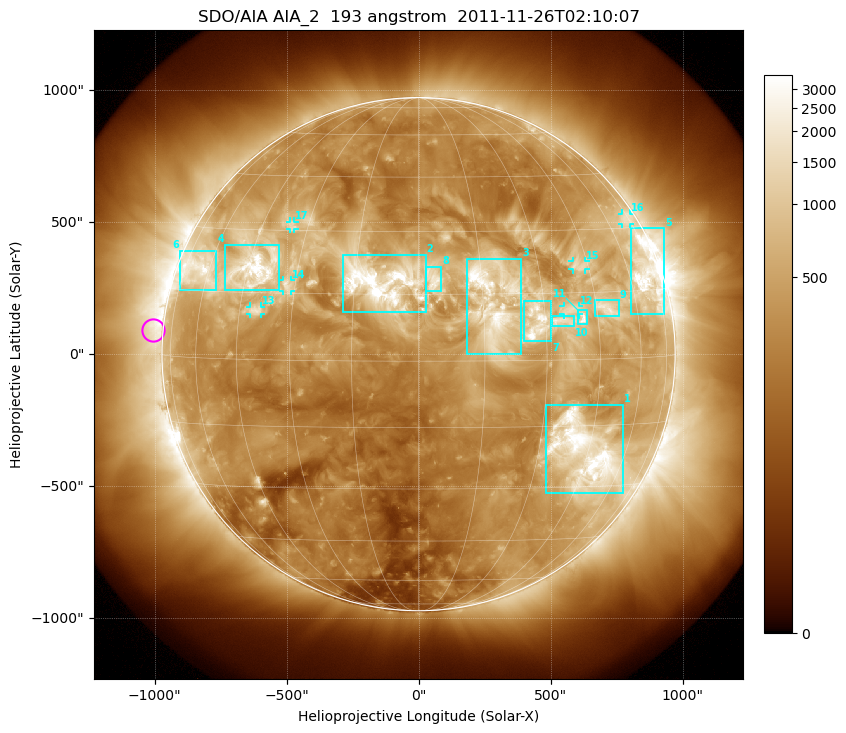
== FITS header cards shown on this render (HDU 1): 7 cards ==
TELESCOP= 'SDO/AIA'
INSTRUME= 'AIA_2'
WAVELNTH=                  193
WAVEUNIT= 'angstrom'
DATE-OBS= '2011-11-26T02:10:07.84'
CTYPE1  = 'HPLN-TAN'
CTYPE2  = 'HPLT-TAN'

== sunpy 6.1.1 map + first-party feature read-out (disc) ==
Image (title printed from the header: SDO/AIA AIA_2  193 angstrom  2011-11-26T02:10:07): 1024 x 1024 px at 2.4 arcsec/px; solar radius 972 arcsec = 405 px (full disc in frame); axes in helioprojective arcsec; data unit not stated in the header (colour bar unlabelled)
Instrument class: DISC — disc imager (sunpy class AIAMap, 193 A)
Bright regions (active regions / flare kernels): reference = the median radial profile (limb darkening/brightening removed); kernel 9 px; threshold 5 sigma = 961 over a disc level ~316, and >= 1.15x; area >= 12 px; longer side >= 10 px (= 24 arcsec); searched inside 0.97 R_sun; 17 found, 17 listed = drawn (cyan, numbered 1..; 6 of them under ~33 arcsec drawn as corner ticks so the feature stays visible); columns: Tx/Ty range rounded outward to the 5 arcsec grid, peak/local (2 s.f.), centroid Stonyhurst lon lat
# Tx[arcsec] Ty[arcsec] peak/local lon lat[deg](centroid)
1 480..775 -525..-190 15 +44 -21
2 -285..30 160..380 14 -9 +18
3 180..390 0..365 8.7 +17 +14
4 -735..-525 240..415 13 -43 +21
5 805..930 150..480 11 +69 +18
6 -905..-765 240..390 9.1 -65 +20
7 400..505 45..205 11 +28 +8
8 25..90 240..330 5.6 +3 +18
9 670..760 145..205 6.4 +48 +11
10 505..590 105..150 6.9 +34 +9
11 605..640 110..165 7.4 +40 +9
12 550..610 150..185 4.7 +37 +11
13 -640..-595 150..180 5.4 -40 +11
14 -515..-485 240..280 5.5 -32 +17
15 580..630 320..355 5.1 +42 +21
16 770..805 495..535 3.7 +72 +32
17 -490..-470 475..505 4.7 -35 +31
Off-limb structures (1.02-1.3 R_sun): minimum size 162 px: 2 found; the strongest spans PA ~40..130 deg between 1.02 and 1.3 R_sun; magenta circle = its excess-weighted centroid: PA ~85 deg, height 1.04 R_sun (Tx ~-1005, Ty ~90 arcsec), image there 2.6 x the reference